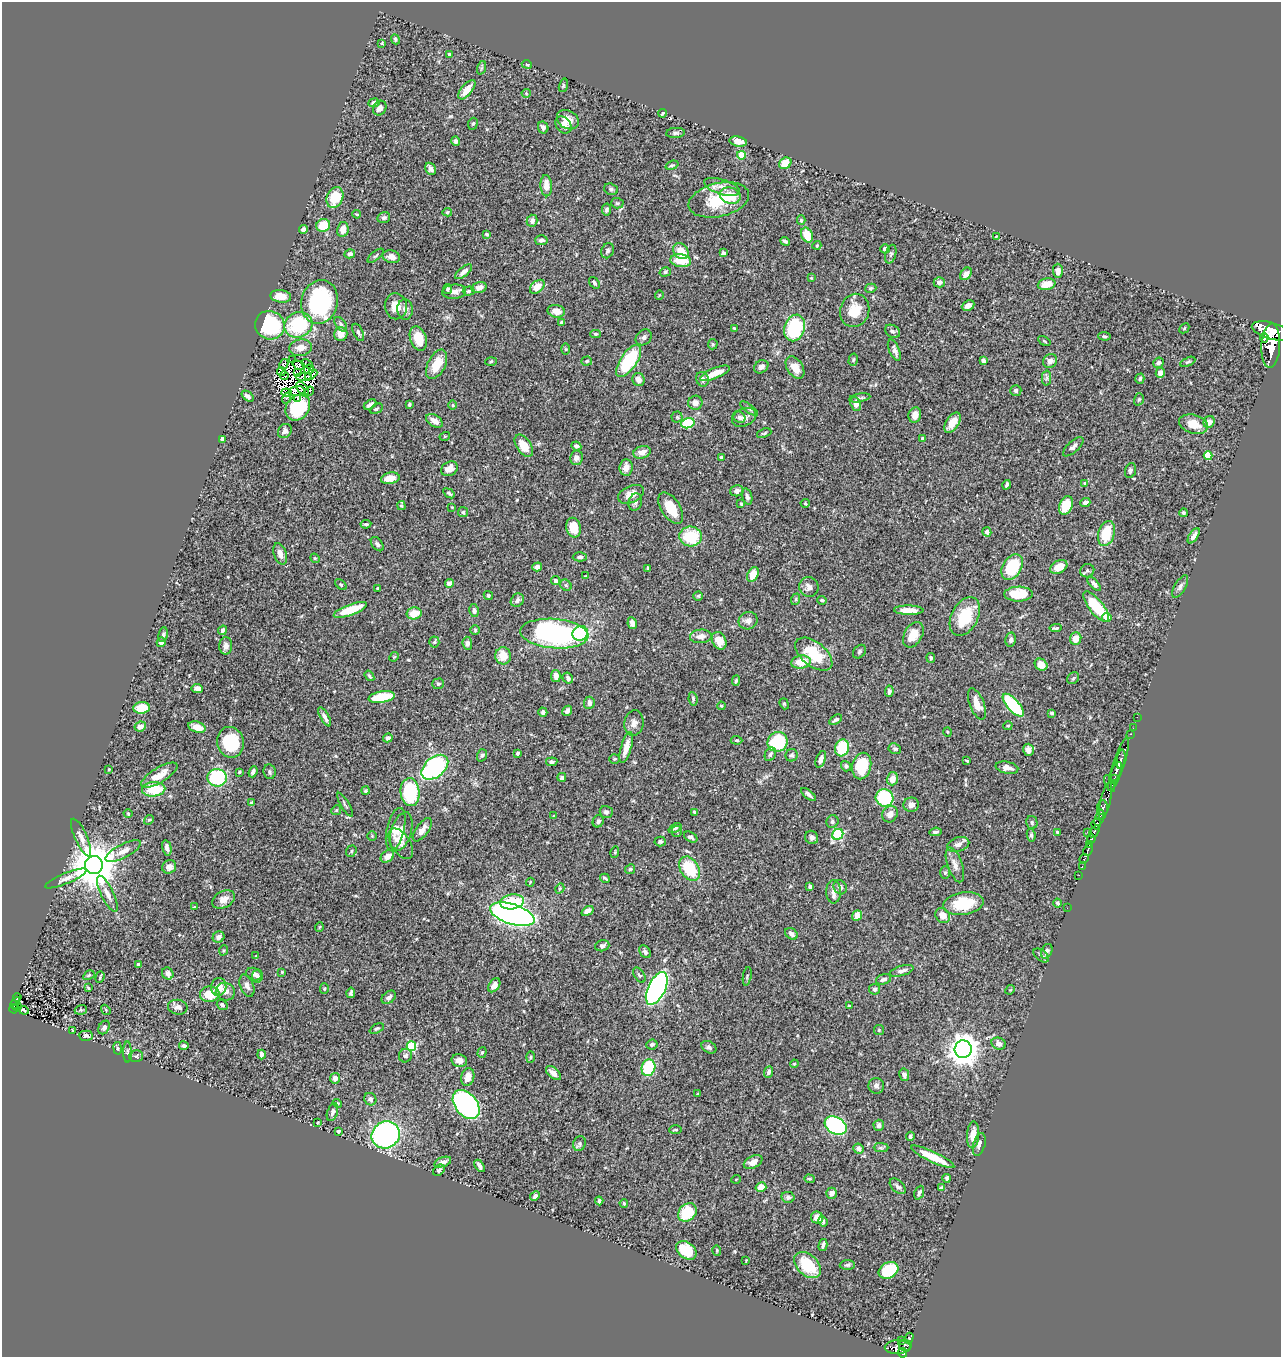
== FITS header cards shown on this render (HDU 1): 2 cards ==
NAXIS1  =                 1279
NAXIS2  =                 1355

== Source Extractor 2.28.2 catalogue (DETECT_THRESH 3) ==
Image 1279 x 1355 px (HDU 1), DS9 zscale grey, 1 PNG px = 1 image px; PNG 1283 x 1359 px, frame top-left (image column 1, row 1355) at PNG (2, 2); each listed source drawn as its Kron ellipse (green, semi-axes under 4 px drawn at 4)
Background 0.462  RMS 0.023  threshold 0.0691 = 3 sigma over >= 5 px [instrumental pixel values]
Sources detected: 508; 7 with non-positive FLUX_AUTO (blend fragments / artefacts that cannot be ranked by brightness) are neither listed nor drawn; of the other 501, the 500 brightest by FLUX_AUTO listed and drawn (1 fainter detections omitted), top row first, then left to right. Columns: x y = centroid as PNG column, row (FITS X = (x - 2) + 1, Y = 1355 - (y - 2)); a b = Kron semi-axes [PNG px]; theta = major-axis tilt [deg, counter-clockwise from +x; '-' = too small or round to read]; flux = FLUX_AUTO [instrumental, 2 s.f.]
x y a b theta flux
395 39 5 4 - 2.9
382 43 4 3 - 1.3
449 54 4 4 - 2.3
527 64 5 4 - 1.9
481 68 7 4 71 2.5
563 85 7 4 73 2.3
467 90 12 5 50 16
526 93 4 4 - 1.6
374 103 6 4 7 4.8
380 108 8 6 59 7.6
663 113 4 3 - 2.5
568 120 11 9 -31 13
473 124 6 4 66 2.2
563 125 9 7 -49 6.6
543 127 6 5 - 5.6
676 133 9 5 5 3.5
456 141 5 4 - 4.9
738 141 9 5 -10 16
741 155 4 4 - 39
785 163 6 5 - 30
672 165 7 4 20 2.2
431 169 6 5 - 6.9
546 186 10 6 -86 14
722 187 19 7 -17 13
611 189 7 5 -18 3.6
730 196 11 8 -17 35
335 198 11 8 67 49
719 200 31 16 13 62
617 203 6 5 - 2.7
606 209 6 4 78 3.1
447 212 5 4 - 2
357 214 4 3 - 1.5
384 218 6 5 - 3.4
801 220 5 4 - 2
532 221 6 5 - 5.9
323 225 7 6 - 34
303 229 4 4 - 4.4
343 229 7 6 - 12
486 234 4 3 - 2
807 235 8 5 -65 30
996 237 4 2 - 1.3
541 240 6 5 - 4.8
785 241 5 3 - 3.1
817 245 4 3 - 1.2
885 249 4 4 - 4.5
607 251 8 6 66 3.7
681 251 9 7 -50 26
723 253 4 3 - 3.6
350 254 5 4 - 4.2
891 254 9 5 74 3.9
376 256 10 3 40 2.5
391 257 9 6 -13 8.3
681 261 10 6 -6 34
1058 271 7 5 -88 7.6
464 272 10 4 39 7.4
665 272 6 4 17 2.3
966 274 7 5 53 8.8
811 278 3 3 - 1.1
939 282 5 5 - 7.1
594 283 6 4 -53 3.5
1047 284 9 5 12 20
537 287 8 5 40 19
479 288 7 5 17 8.2
871 288 6 4 15 2.4
448 289 5 4 - 3.2
469 291 6 4 3 2.6
454 292 12 7 6 7.7
659 295 4 3 - 1.1
281 296 10 6 -7 21
320 302 22 18 75 210
396 306 13 11 -82 18
968 306 7 5 25 5.7
405 309 10 7 -84 6.2
855 310 17 14 72 31
556 311 9 6 -11 14
562 322 4 3 - 1.8
341 324 8 5 -54 3.5
270 325 15 14 - 120
298 325 14 12 25 110
734 328 4 3 - 2.2
795 328 13 10 69 110
1184 328 5 3 - 1.5
892 331 8 6 -31 3.7
1271 331 20 8 -15 3100
358 332 9 5 -66 4.4
341 334 7 6 - 16
595 334 5 4 - 2.5
1104 336 6 4 -6 2.2
644 337 9 7 44 4.9
418 338 13 8 -71 31
1264 338 5 4 - 200
1044 341 7 2 -34 1.6
713 344 5 5 - 2
1271 346 22 9 87 3700
301 348 11 8 9 13
565 349 5 3 - 1.6
894 350 11 5 -66 5.9
293 360 2 2 - 1.7
853 360 6 4 75 2.3
491 361 5 3 - 1.8
587 361 5 4 - 2
629 361 19 8 56 110
983 361 4 4 - 4.6
1050 361 7 6 - 6.8
1188 362 8 3 24 2.2
1158 363 5 5 - 3.6
284 364 5 3 - 3.4
307 364 6 3 -25 1.4
437 364 16 8 63 29
299 365 6 4 -21 0.61
761 367 7 6 - 6.8
795 368 12 7 -56 17
309 369 5 4 - 1.7
281 371 4 3 - 0.44
298 372 3 2 - 1.8
715 373 16 5 22 19
1160 373 5 4 - 9.6
311 375 7 4 31 3.5
284 376 4 2 - 0.61
304 377 8 3 0 3.1
1046 378 7 4 89 3.7
702 379 7 6 - 7.1
1140 379 5 4 - 2.7
638 380 7 6 - 9
303 389 9 5 -55 4.7
1016 390 5 5 - 4.6
296 391 8 4 10 0.51
310 391 5 3 - 5.3
286 393 5 4 - 1.1
247 396 7 4 -39 4.8
286 398 5 3 - 8.3
298 398 4 2 - 2.7
860 398 11 3 10 3.3
1139 399 6 4 73 2.3
695 403 7 7 - 8.2
409 404 3 3 - 2.6
856 404 7 5 -69 8.8
370 405 7 3 31 4.5
453 405 4 3 - 1.2
298 408 14 11 54 97
749 408 10 4 -36 3.2
376 409 7 4 28 2.7
915 415 8 6 78 9.4
677 417 5 5 - 2.5
739 417 6 5 - 3.6
744 417 13 8 24 8.7
434 421 9 6 -33 9.2
1209 422 6 5 - 7.8
688 423 7 5 13 82
953 423 11 6 57 16
1193 424 15 9 -16 23
285 431 7 6 - 5.7
764 433 7 3 20 1.9
445 436 5 3 - 1.4
922 438 4 3 - 3.4
222 439 4 3 - 3.4
524 446 12 7 -55 22
576 446 5 3 - 3.7
1073 447 13 5 43 5.7
642 452 9 6 17 11
1208 456 4 4 - 47
721 457 3 3 - 1.7
576 458 7 6 - 7.5
626 468 8 6 84 12
449 469 9 7 32 11
1130 470 8 5 72 3.5
390 478 9 5 9 15
1085 483 4 3 - 2
1007 485 5 3 - 3.1
737 491 7 5 15 7.2
449 493 6 3 -35 2.5
631 494 14 8 25 15
747 497 8 4 -72 3.8
635 502 9 6 72 4.4
805 503 4 4 - 1.7
1085 503 5 3 - 4.6
741 504 3 3 - 1.9
1066 505 10 6 67 32
401 506 4 3 - 2.2
452 507 3 3 - 1.3
671 508 18 9 -57 32
463 512 5 5 - 2.5
1183 513 4 4 - 2.6
366 524 5 3 - 2.3
574 528 10 7 -77 29
987 532 4 4 - 6.6
1106 533 13 8 73 50
691 536 11 10 - 65
1194 536 8 4 56 7.5
377 544 8 5 -51 4.1
280 554 11 6 -72 11
580 557 7 4 1 3.5
315 558 5 4 - 1.8
537 567 5 4 - 8.5
1012 567 14 9 58 64
1059 567 9 6 28 19
648 568 3 3 - 2
1087 571 7 6 - 3.4
753 574 8 5 64 23
586 576 3 2 - 1.4
555 581 5 4 - 3.1
449 583 4 4 - 8.8
1094 584 8 4 -48 4.3
341 585 7 4 -41 2.2
566 585 6 5 - 2.8
809 587 10 9 - 8.2
1180 587 12 5 59 5
378 588 3 3 - 1.8
1018 594 14 7 1 38
488 595 5 4 - 2.4
698 596 4 4 - 2
796 599 6 3 71 1.9
517 600 7 6 - 4.9
822 600 5 4 - 2
1096 607 18 7 -51 71
350 610 18 5 20 48
474 610 6 5 - 4.7
909 610 15 4 -1 20
414 613 7 6 - 22
965 617 21 13 63 58
1107 618 4 4 - 13
748 621 9 8 - 7.3
632 623 6 4 -80 7.5
1056 628 6 3 4 2.3
222 630 5 4 - 3.2
475 630 5 4 - 2.1
580 633 8 7 - 76
554 634 34 14 -5 370
163 635 7 5 80 2.9
913 635 13 9 60 23
701 636 11 7 5 11
1076 639 6 5 - 16
1011 640 7 5 82 4
719 641 9 6 -64 21
161 642 4 4 - 7.9
434 642 5 5 - 1.9
467 643 6 5 - 4.7
226 646 9 6 89 7.9
859 652 7 5 49 3.1
814 654 21 12 -39 56
503 656 8 8 - 24
394 657 5 4 - 1.5
931 658 5 4 - 2.5
801 662 10 6 9 26
1041 665 7 5 -40 15
369 676 6 3 -53 2.3
556 676 6 5 - 9.7
568 678 6 5 - 4.2
1073 678 6 5 - 2.5
736 681 5 4 - 2.5
438 684 6 5 - 2.7
197 688 6 4 -6 7.6
889 691 6 4 82 3.9
382 697 13 5 10 61
693 699 7 4 -81 2.7
589 703 6 5 - 6.3
784 704 6 4 -69 2
977 704 16 7 -69 19
1013 705 14 6 -48 130
721 706 4 3 - 1.6
141 708 8 6 7 38
567 711 5 4 - 4.4
543 712 4 4 - 3.1
1052 713 4 3 - 2
325 717 10 4 -60 5.7
1137 717 2 2 - 4.6
835 720 7 4 32 3.7
634 723 13 9 82 9.1
140 726 6 4 27 9.5
1008 726 4 4 - 1.9
197 727 9 5 -18 14
1133 728 2 2 - 6.8
948 732 4 3 - 1.3
1130 734 3 2 - 13
388 738 5 4 - 3.5
737 740 6 4 -2 2.3
230 742 15 13 -77 71
778 742 10 9 - 110
626 747 16 5 74 17
842 748 8 7 - 62
895 749 6 5 - 3
1028 750 6 5 - 7.4
518 753 4 3 - 3.2
770 754 7 5 62 4.1
482 755 6 5 - 2.4
792 755 6 6 - 3.4
614 759 5 4 - 2.1
821 759 9 4 71 7
1121 759 9 3 81 300
967 761 3 2 - 1.4
552 762 6 4 6 3.5
1119 764 28 5 71 410
846 766 5 4 - 3.8
862 766 13 9 77 53
435 767 15 9 40 210
1007 768 11 6 -12 12
109 769 3 2 - 1.4
239 772 3 2 - 1.7
253 772 6 4 68 4.7
269 772 7 6 - 3.8
1116 772 10 4 67 460
159 775 21 7 31 23
562 777 4 4 - 2.8
217 778 9 8 - 120
892 779 6 5 - 14
1114 779 4 2 - 120
1110 783 9 4 -65 100
154 789 12 7 4 46
365 791 4 4 - 2.3
410 792 14 9 -86 110
808 794 9 4 -38 5.2
885 798 9 8 - 93
1106 801 19 5 78 170
252 803 4 3 - 3.6
345 805 13 2 -59 2.9
911 805 7 7 - 7.9
1102 808 7 5 86 400
336 810 5 4 - 1.9
606 812 6 6 - 3.9
695 812 4 3 - 3.2
128 813 5 3 - 1.9
890 814 8 7 - 9.9
554 815 3 2 - 0.94
1099 818 8 4 72 390
149 820 5 4 - 1.9
598 821 6 5 - 4.2
832 822 6 6 - 3.4
1032 822 6 5 - 3.3
1096 824 5 5 - 650
675 828 7 4 25 2.4
396 829 22 8 77 14
422 830 14 6 54 12
401 831 20 10 73 23
677 831 5 5 - 2.8
1094 831 7 3 55 340
935 832 6 3 5 3
1057 832 4 3 - 2.9
1087 832 2 2 - 6.7
838 834 6 5 - 130
1031 835 6 4 -80 2.8
372 836 5 5 - 1.8
691 837 7 4 -30 4.3
812 837 7 6 - 5.6
81 838 20 6 -66 9.3
1091 839 5 3 - 310
660 841 5 5 - 2.7
401 844 17 9 -56 9.8
958 844 11 7 17 7.7
1090 844 3 3 - 220
167 848 8 4 -77 5.9
1088 850 6 3 65 310
123 851 19 7 27 12
351 851 6 5 - 2.4
615 852 6 3 73 1.2
387 856 7 5 37 13
1084 859 5 3 - 100
94 865 9 9 - 7300
955 865 18 7 -70 12
1082 866 4 2 - 92
169 867 7 6 - 8.9
630 869 5 5 - 2.6
689 869 13 9 -57 62
945 873 6 5 - 3.4
1079 875 2 2 - 6.2
66 878 22 5 22 9.4
605 878 5 2 - 2.2
530 882 4 3 - 1.5
810 887 4 4 - 7.1
840 887 7 6 - 5.7
560 888 5 3 - 1.7
833 892 11 7 -90 9.4
107 894 20 6 -64 12
223 899 12 8 29 11
512 902 12 7 9 61
1057 903 4 3 - 2.6
963 904 20 11 9 63
194 907 3 3 - 1
1067 908 2 2 - 2.6
587 911 7 4 34 8.6
512 914 23 10 -17 1000
857 915 5 5 - 14
943 916 8 7 - 14
319 927 5 3 - 1.2
791 934 7 5 -36 6.4
219 937 6 5 - 6.2
602 946 7 5 17 4.1
224 950 5 3 - 1.6
1047 951 7 5 65 4.8
645 952 7 5 -54 3.8
1041 955 9 5 -37 3.8
256 956 4 4 - 1.5
139 965 3 3 - 2.8
902 971 12 5 16 6.5
282 972 3 3 - 1.4
168 973 6 5 - 7.2
254 974 8 6 -20 6.7
89 975 6 4 31 2.1
639 975 8 5 -56 3.1
257 976 6 5 - 4.1
747 976 9 3 80 1.8
100 977 6 2 70 1.8
883 979 8 5 18 5.5
494 985 8 5 53 11
247 986 11 6 -68 6.2
219 987 9 7 80 18
88 988 4 3 - 1.7
657 988 17 8 64 420
324 989 5 4 - 2.2
875 989 5 5 - 3.6
1010 990 5 4 - 1.5
225 992 10 8 -27 10
351 993 5 4 - 3.5
210 994 10 7 6 30
17 997 4 3 - 11
389 997 8 5 39 5.5
15 1003 6 3 65 69
222 1005 6 4 -37 3.6
849 1006 4 3 - 1.5
17 1007 4 3 - 17
178 1007 10 7 -8 6.7
14 1009 4 3 - 51
24 1010 5 3 - 3.2
81 1010 6 5 - 2.3
106 1010 5 4 - 1.9
104 1027 7 5 60 4.2
377 1028 8 4 27 2.4
72 1030 3 2 - 0.88
879 1030 5 5 - 2.3
86 1036 7 5 -2 4.2
999 1044 7 6 - 9.2
652 1045 6 5 - 3.4
184 1046 4 3 - 4.2
411 1046 5 5 - 98
709 1047 8 5 -31 4.5
118 1048 6 3 -80 2
963 1049 9 8 - 2100
127 1052 10 4 -90 2.7
482 1052 5 4 - 2.2
261 1054 5 3 - 5.6
136 1056 7 5 17 2.9
405 1056 7 6 - 4.9
530 1057 6 4 88 2.1
459 1061 8 6 -12 8.8
794 1064 4 3 - 1.4
648 1068 8 7 - 79
769 1072 6 4 68 3.3
553 1073 9 5 -43 7.1
904 1075 6 5 - 7.3
468 1077 9 6 75 15
335 1078 5 5 - 7.6
876 1086 8 8 - 5.3
698 1094 3 3 - 1.5
370 1099 6 6 - 4.7
337 1103 4 4 - 2.5
466 1104 16 11 -50 240
332 1112 9 5 71 4.3
317 1122 3 3 - 1.7
879 1125 5 5 - 4.5
836 1126 12 8 -30 290
675 1130 6 3 1 1.7
338 1131 4 3 - 1.8
386 1135 14 13 - 310
973 1135 13 6 86 17
910 1136 4 3 - 3.7
579 1143 8 6 70 4
979 1144 12 6 74 6.2
881 1148 7 4 -1 3.2
858 1149 5 5 - 5.9
933 1157 24 5 -25 36
443 1162 9 4 19 6
753 1162 10 6 28 9.7
480 1166 7 3 -56 4.4
439 1170 6 4 41 3.7
947 1178 4 3 - 2.9
736 1179 5 3 - 1.2
809 1179 5 4 - 2.2
898 1186 9 5 -44 4.3
761 1187 5 5 - 17
942 1188 4 4 - 3.7
832 1193 5 5 - 9.6
919 1193 7 4 68 3.3
535 1196 5 4 - 5.1
788 1197 6 5 - 4.4
599 1201 4 3 - 2.5
624 1203 4 3 - 1.8
687 1212 10 8 44 63
817 1218 6 6 - 16
823 1221 5 4 - 2.7
823 1245 6 3 74 3.5
686 1250 11 8 -37 38
717 1250 5 3 - 1.6
746 1260 3 2 - 0.97
807 1265 15 10 -45 58
847 1265 7 5 2 3.2
889 1270 10 8 30 74
909 1338 5 4 - 130
901 1340 3 2 - 29
905 1345 6 5 - 150
898 1347 13 7 1 500
903 1353 5 4 - 310
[1 fainter detection neither listed nor drawn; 7 non-positive-flux detections neither listed nor drawn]